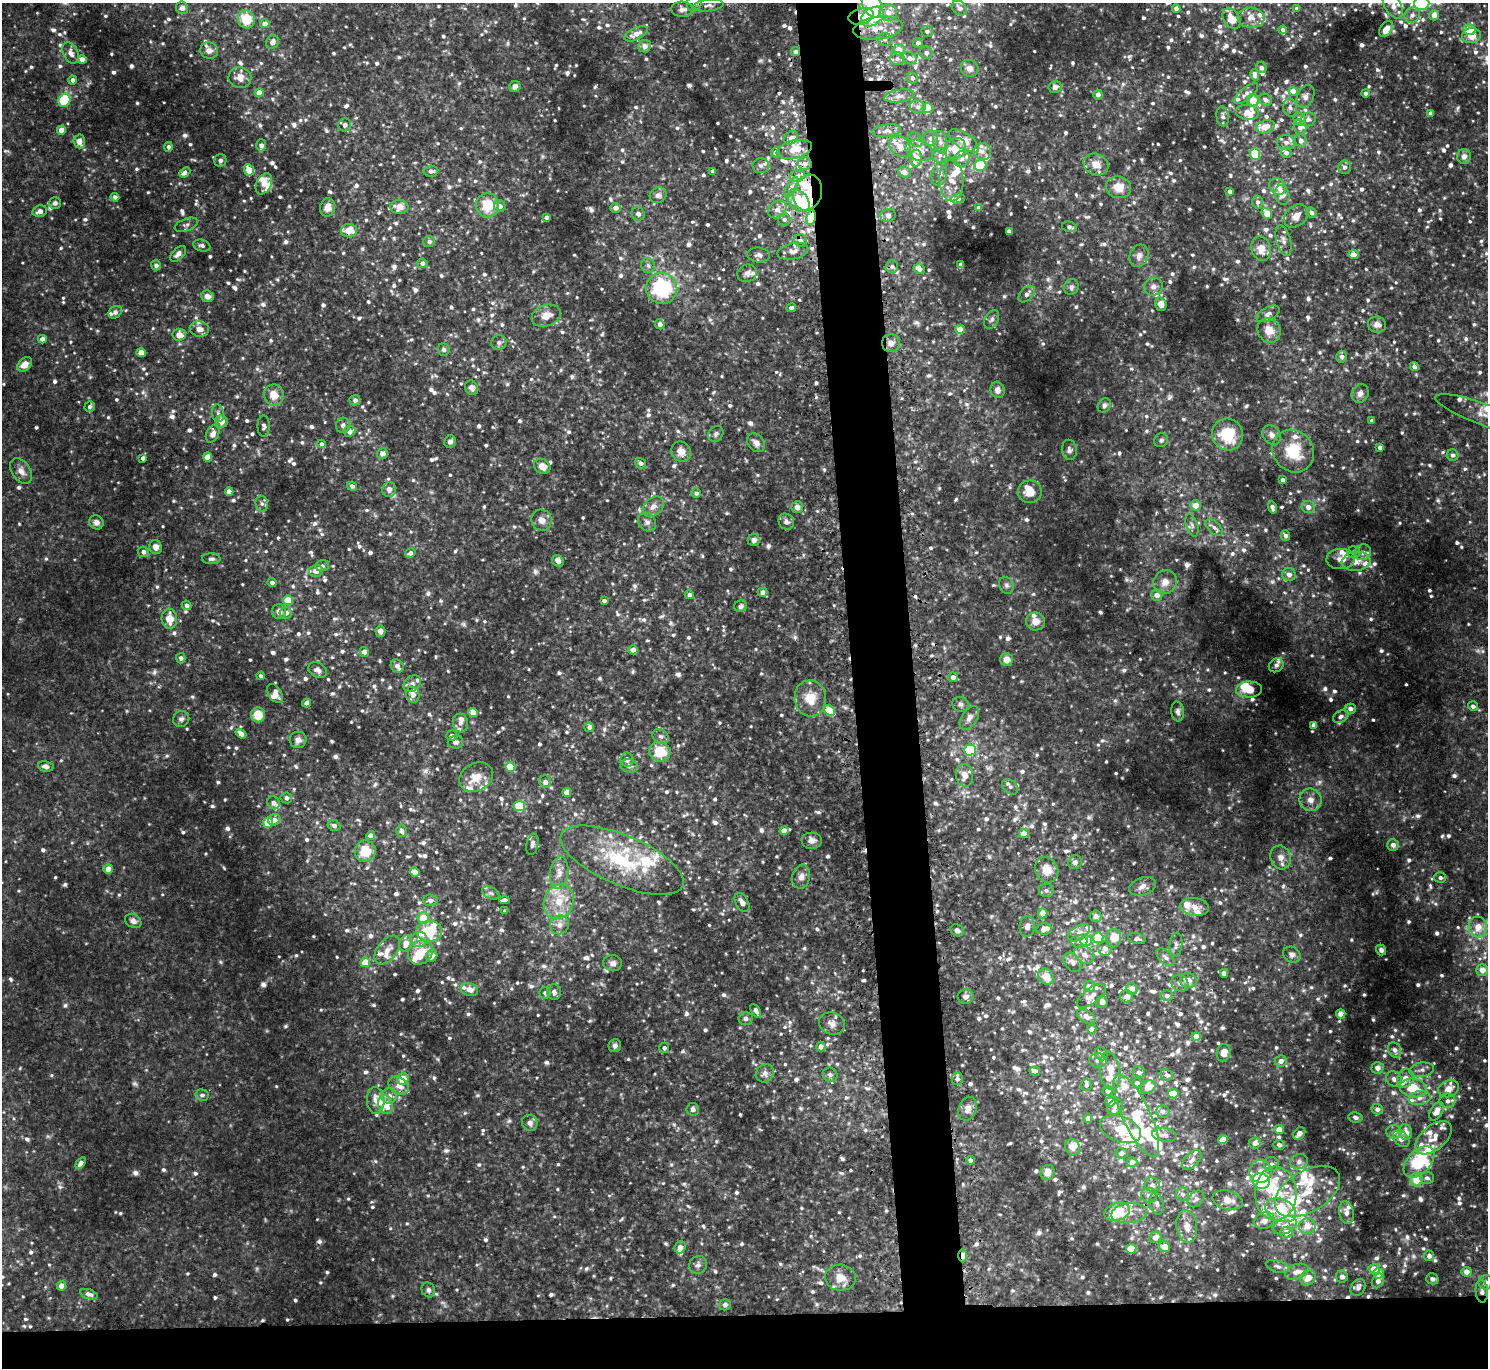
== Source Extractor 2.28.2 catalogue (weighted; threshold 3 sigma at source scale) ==
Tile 8 of 3 x 3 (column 2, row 3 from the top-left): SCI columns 1514-2999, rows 133-1498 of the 4513 x 4444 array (HDU 1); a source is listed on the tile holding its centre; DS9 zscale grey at full resolution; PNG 1490 x 1370 px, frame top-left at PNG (2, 3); each listed source drawn as its Kron ellipse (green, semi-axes under 4 px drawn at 4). Shown black and unused: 8% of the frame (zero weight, under 2 of 3 exposures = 3% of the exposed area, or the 3 px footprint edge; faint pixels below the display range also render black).
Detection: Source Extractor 2.28.2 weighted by HDU 2 'WHT'; one run over the whole footprint, this tile lists its part. Background 0.0943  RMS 0.013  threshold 0.0567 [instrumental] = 3 sigma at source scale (4.5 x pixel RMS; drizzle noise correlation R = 1.50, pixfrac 1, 0.05/0.05 arcsec/px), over >= 5 px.
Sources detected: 1758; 6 too faint to see at this stretch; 2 inside a brighter object's white glare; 6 cosmic-ray / hot-pixel residue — neither listed nor drawn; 144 inside a brighter listed object's ellipse — not listed separately; of the other 1600, all 500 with FLUX_AUTO >= 3.93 (the completeness limit of this list) listed and drawn (1100 fainter detections not listed), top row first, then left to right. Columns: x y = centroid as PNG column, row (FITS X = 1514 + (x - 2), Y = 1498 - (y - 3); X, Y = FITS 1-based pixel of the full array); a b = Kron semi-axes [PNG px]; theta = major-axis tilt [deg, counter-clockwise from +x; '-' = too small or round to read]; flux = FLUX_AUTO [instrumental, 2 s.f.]
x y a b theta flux
694 3 9 7 70 4.7
871 3 15 9 -72 34
1422 3 7 7 - 84
708 5 15 6 6 5.4
1393 5 14 8 -60 11
182 8 6 6 - 5.7
959 8 8 6 -41 6.9
682 9 11 7 -1 6.1
1176 9 4 4 - 6.1
1297 9 4 4 - 4.7
888 12 9 8 - 11
1412 15 8 7 - 6.1
1434 15 5 5 - 11
861 16 13 8 15 13
872 17 12 8 35 81
1251 18 13 10 -4 12
246 19 9 8 - 35
1232 19 11 7 -56 19
265 24 5 4 - 13
878 28 25 11 7 28
1386 29 9 5 56 12
1283 30 4 4 - 4.5
1470 30 6 5 - 34
927 31 6 5 - 4.7
636 34 12 6 26 12
1471 36 9 7 10 16
885 40 7 6 - 4.3
273 42 7 6 - 7
918 43 5 5 - 4.9
644 46 6 6 - 7.7
899 50 6 5 - 13
209 51 9 8 - 7.8
796 52 4 4 - 4.5
71 53 11 7 -64 7.9
926 53 6 6 - 4.7
909 58 7 6 - 7.5
82 59 4 4 - 9.2
897 59 7 6 - 5
970 68 9 8 - 7.4
1261 68 6 5 - 4.2
1255 75 6 4 -77 8.4
240 78 11 10 - 11
912 78 6 5 - 4.7
73 80 4 4 - 5.3
515 87 6 5 - 5.7
1055 87 6 6 - 5.5
1293 91 4 4 - 12
259 93 4 4 - 15
1366 93 4 4 - 4.2
1246 94 14 6 40 5.9
1098 95 5 4 - 6.6
899 96 15 6 9 7.3
1305 96 12 8 64 5.7
64 100 7 5 58 60
1253 100 6 6 - 20
1265 100 7 5 -36 6.4
918 107 8 6 -15 4.4
1290 107 9 7 -81 4.8
927 108 5 5 - 41
1247 112 11 7 -9 15
1431 113 4 4 - 5.3
1223 116 10 6 -84 5.1
1300 119 6 6 - 10
1308 119 8 6 29 4.9
345 125 7 6 - 4.4
1265 127 9 6 17 18
1300 127 7 6 - 6
61 130 4 4 - 17
886 131 14 6 8 6.2
791 138 7 6 - 4.8
931 138 8 7 - 5.8
916 140 8 6 -46 4.3
79 141 7 6 - 8.1
964 141 17 8 -33 21
1301 141 6 6 - 7.5
940 142 11 7 -77 7
1286 142 9 7 -3 7.1
261 145 6 5 - 6.2
900 146 12 9 -44 11
169 147 5 4 - 4.2
955 148 11 10 - 27
794 149 18 9 14 18
919 150 14 10 -24 17
776 152 5 4 - 9.3
983 152 9 8 - 6.9
1286 153 5 5 - 5.2
1255 154 6 5 - 50
940 155 8 7 - 5
1464 156 7 7 - 6.1
916 158 8 6 89 20
962 159 9 7 36 5.7
220 160 6 6 - 5.1
805 164 7 6 - 6.8
1096 164 13 10 -25 15
980 165 6 5 - 66
761 166 8 7 - 5.2
1345 167 7 6 - 5.6
249 170 6 5 - 21
431 171 7 5 4 5.3
712 171 4 3 - 4.5
185 172 6 4 41 7.3
904 172 6 5 - 8.9
939 174 12 7 76 6.8
797 176 7 6 - 4.7
951 180 21 12 -87 21
264 184 11 7 64 11
1278 186 9 7 -48 12
791 187 11 5 61 5.9
1118 187 12 11 - 19
1230 191 4 3 - 5.3
808 193 18 14 75 32
658 195 8 7 - 5.4
1282 195 10 7 -77 11
115 197 4 4 - 4.6
958 199 7 5 6 4.3
799 201 13 9 -49 49
1257 202 6 5 - 4.3
55 203 6 6 - 4.3
488 205 12 11 - 36
500 206 6 5 - 6.5
328 207 9 7 78 11
399 207 9 7 -3 15
615 208 5 5 - 6.9
979 208 4 3 - 4.4
777 209 10 8 39 9.8
40 211 7 5 17 6.4
1311 212 5 5 - 5.4
1267 213 6 4 -53 21
638 214 7 6 - 4.4
888 215 7 6 - 4.9
1296 216 13 10 41 12
546 217 4 4 - 5.5
811 217 8 4 80 30
784 219 6 6 - 4.7
186 225 12 6 21 4.7
1069 227 8 5 -14 4
349 231 8 6 -1 20
1009 231 4 4 - 4.4
800 240 7 6 - 5.5
1283 241 16 7 -75 8.1
429 242 6 5 - 4.3
202 246 9 5 -16 4.2
1261 249 12 9 -73 16
793 251 16 8 12 8.7
178 254 10 5 45 5.8
759 255 11 7 -6 6.1
1354 255 5 4 - 10
1139 256 11 9 67 8
422 263 5 5 - 4
961 264 4 4 - 4
156 265 5 5 - 4.9
648 265 8 6 -68 4.4
892 266 6 6 - 4.5
919 269 6 5 - 9.1
747 273 10 8 24 6.3
1071 287 8 7 - 4.5
1153 287 9 8 - 6.8
662 288 15 15 - 110
1027 294 10 6 45 6.4
207 296 6 6 - 7.6
1161 304 7 5 -75 14
791 308 5 3 - 4.3
115 312 7 5 38 5.9
1268 314 12 6 27 6.1
546 316 15 10 18 14
992 319 10 6 60 4.4
660 324 5 5 - 6.5
1377 325 9 8 - 6.8
199 329 9 7 -9 7.9
960 329 4 4 - 15
1269 330 12 11 - 16
179 335 6 6 - 12
42 339 4 4 - 9.5
499 343 8 7 - 4.1
891 343 9 9 - 7.7
444 350 6 5 - 4
141 353 4 4 - 18
1342 357 6 5 - 4.7
25 364 8 6 42 14
1414 367 4 4 - 5
472 388 7 6 - 8
997 390 8 7 - 6.9
1360 393 9 8 - 6.6
274 395 10 10 - 17
355 400 5 5 - 5
1104 405 8 6 58 4.2
90 407 5 5 - 4.4
218 413 9 6 -80 3.9
1482 414 49 11 -20 21
222 421 6 6 - 12
1372 421 4 3 - 4
343 425 8 7 - 5
264 426 10 6 90 4.2
349 431 6 5 - 8.8
213 434 9 6 65 9.5
716 434 8 7 - 4.1
1228 435 16 15 - 46
1272 435 10 8 -53 7.1
1161 440 7 6 - 4.3
450 442 6 5 - 5.1
756 443 10 8 -51 7.2
322 444 4 4 - 4.2
1380 447 4 4 - 5.5
1069 450 10 7 -80 4.3
1293 451 22 20 -54 49
681 452 10 9 - 12
382 454 5 5 - 8.8
1453 455 6 5 - 4.2
207 457 4 4 - 13
143 458 4 4 - 5.5
641 463 6 5 - 5.1
542 466 8 7 - 12
21 471 14 9 -57 9.1
1283 480 4 4 - 5.6
352 486 5 4 - 5
389 489 7 7 - 7
229 491 4 4 - 11
1030 492 12 11 - 18
696 493 5 4 - 4.4
262 504 8 6 -74 4.2
1195 505 5 5 - 13
653 507 12 8 42 8.6
797 507 6 5 - 6.3
1308 507 7 6 - 7.7
1272 508 6 3 -75 4.2
542 520 10 10 - 9.2
96 522 7 7 - 5.5
647 522 10 8 -47 5.3
786 522 8 7 - 5.4
1192 525 11 5 -72 4.9
1214 527 10 5 -43 5.1
1285 536 5 4 - 4.2
754 540 6 6 - 5.7
156 547 7 6 - 8.6
143 552 6 5 - 6.5
1354 552 6 6 - 5.6
1363 552 8 7 - 6.1
410 553 5 4 - 5
211 559 9 5 -1 4.2
1341 559 14 10 3 12
558 561 6 5 - 6.8
1356 561 14 9 6 13
322 566 7 5 15 3.9
316 571 7 6 - 7.6
1289 574 7 6 - 9
1165 582 12 11 - 13
272 583 4 4 - 4.8
1006 585 9 7 -64 4.1
762 592 5 4 - 6.1
689 595 4 4 - 4.5
1157 595 6 5 - 10
288 600 5 5 - 31
604 601 4 4 - 4.1
187 605 5 4 - 4.9
741 606 6 5 - 4.4
279 611 7 7 - 7.3
286 613 6 5 - 6.8
169 619 10 7 -86 21
1035 621 9 9 - 9.9
380 631 5 5 - 5.5
633 650 5 4 - 8.2
364 652 5 4 - 8.6
181 658 5 5 - 4.1
1007 659 6 6 - 9.5
1276 665 8 6 40 4.6
397 666 7 6 - 5.8
318 670 10 7 -33 6.9
261 676 4 4 - 4
953 677 5 5 - 6
412 684 9 7 41 5.7
1249 690 13 8 2 18
275 693 10 6 -55 9.6
413 695 8 6 -76 9.2
810 698 18 16 -84 26
306 703 4 4 - 4.7
960 704 8 7 - 4
1473 706 5 4 - 4.5
1350 709 6 5 - 6.2
829 710 6 4 -36 32
1178 711 10 6 -85 4.1
473 713 5 4 - 18
258 715 7 7 - 22
1341 717 8 5 30 4.3
969 718 13 7 58 7.8
181 719 8 7 - 4.5
460 723 9 7 -77 6.9
1314 725 4 4 - 7.8
589 727 5 4 - 4.6
241 734 6 4 -37 11
452 736 5 5 - 3.9
661 736 9 7 -41 4.1
298 740 8 8 - 7.5
455 742 8 6 5 4.9
970 750 5 5 - 130
660 752 11 9 -18 34
627 760 7 6 - 5.8
46 766 8 5 -8 4.8
629 766 8 6 -11 5.9
510 767 5 4 - 26
965 775 11 8 -81 14
476 777 18 13 29 20
545 782 6 6 - 5.4
1010 787 9 6 -41 4.3
567 792 4 4 - 11
286 798 6 5 - 4.5
1310 800 11 11 - 11
273 803 7 6 - 6.1
520 806 5 5 - 81
274 820 6 5 - 8.2
268 823 5 5 - 25
334 826 6 5 - 4.4
401 831 6 5 - 5.4
784 831 4 4 - 11
1024 834 5 4 - 13
371 835 4 4 - 6.4
812 840 10 8 0 7.7
532 844 11 6 77 4.5
1393 845 6 5 - 5.7
365 851 11 10 - 28
1281 857 12 10 -71 10
622 860 66 25 -23 110
1075 862 7 6 - 4.2
108 869 5 4 - 11
1047 870 13 11 -59 19
415 872 5 4 - 11
559 873 16 9 82 12
801 877 12 8 76 7.7
1440 878 6 5 - 3.9
1143 886 13 8 20 7.9
1046 890 7 6 - 4
491 893 9 5 -25 4.2
430 900 7 6 - 6
504 900 5 4 - 6
559 901 18 14 66 31
742 903 10 6 -61 6.2
1195 907 14 9 -6 13
505 911 4 4 - 4
1042 913 5 5 - 11
1096 916 6 5 - 6
423 918 6 5 - 35
133 921 9 6 -31 7
560 925 10 9 - 8.4
1027 926 10 7 84 6.2
1478 927 10 9 - 16
1044 929 7 5 12 12
957 930 7 5 -28 4.8
429 931 13 10 1 60
1079 933 12 7 32 6.5
1098 938 5 5 - 30
1114 938 9 7 79 19
419 939 8 7 - 8.3
1137 939 9 5 -13 4.6
1086 940 6 5 - 22
1079 941 8 6 2 4.7
406 943 8 6 73 11
1176 945 12 6 84 5.4
1105 948 7 6 - 6.8
387 950 16 10 52 14
1381 950 5 5 - 4
420 952 13 11 40 32
1084 954 11 8 -38 9.2
1292 955 9 7 -33 4.9
432 956 6 5 - 9.5
1165 957 11 6 -44 5.6
365 962 5 5 - 22
1072 962 11 7 -49 7.3
613 963 9 8 - 5.9
1482 970 6 6 - 12
1224 973 4 4 - 7.4
1046 977 8 7 - 17
1188 980 8 7 - 10
1180 983 9 8 - 6.1
1090 986 6 5 - 9.5
1132 989 6 5 - 8.3
469 990 9 6 -14 8.5
554 992 8 7 - 5.2
545 993 6 5 - 4.8
1091 996 17 7 36 11
1127 996 6 6 - 8.6
1167 996 6 5 - 4.6
966 997 8 7 - 6.2
1102 1002 6 5 - 5.2
756 1011 7 4 -59 6
1341 1014 5 4 - 6.2
1086 1016 10 6 -33 7.9
746 1018 7 6 - 5.1
832 1023 13 11 -22 8.9
1092 1029 5 4 - 6.3
1196 1036 4 4 - 15
615 1046 6 6 - 4.1
821 1047 5 4 - 7.3
664 1048 5 5 - 3.9
1395 1050 8 6 -61 6
1224 1053 9 7 77 15
1101 1054 7 6 - 4.1
1098 1060 8 7 - 4.9
1281 1061 6 5 - 7.4
1377 1068 6 6 - 6.8
1422 1070 12 7 10 6.5
1035 1071 5 4 - 7.8
1110 1071 19 10 -80 16
1139 1072 6 6 - 4.2
765 1073 10 8 45 6.9
830 1075 7 7 - 4
1166 1075 6 5 - 4.3
1405 1078 9 8 - 11
403 1079 6 5 - 21
957 1079 6 5 - 5.7
1394 1079 8 7 - 6.7
1137 1083 4 4 - 4.3
1086 1085 6 5 - 4
399 1086 11 8 -35 13
1148 1087 8 6 37 14
1413 1088 13 9 -9 34
1449 1089 11 8 23 13
1107 1091 5 4 - 4.9
1173 1094 5 4 - 20
202 1095 6 6 - 4.7
389 1096 7 7 - 7.6
1420 1098 11 7 10 7.8
376 1100 13 8 -86 12
1447 1101 8 7 - 5.7
1110 1102 5 4 - 12
385 1104 9 7 -80 31
1115 1107 8 7 - 5.2
693 1109 6 6 - 5.3
968 1109 12 9 69 9.2
1377 1109 6 5 - 5.1
1163 1111 7 6 - 4.5
1436 1111 10 6 62 13
1136 1115 45 14 -65 67
1355 1117 7 5 -11 4.1
1088 1119 4 4 - 9.7
530 1123 8 7 - 6.8
1120 1129 21 12 -20 39
1279 1129 5 4 - 13
1394 1132 7 6 - 4.8
1405 1132 8 6 -78 12
1299 1133 7 5 50 7.6
1164 1135 12 7 -8 5.7
1434 1138 22 12 40 18
1401 1139 9 7 -47 10
1223 1140 5 4 - 21
1255 1143 6 5 - 7.3
1279 1145 5 5 - 4.6
1072 1147 8 7 - 12
1121 1153 6 5 - 5.1
970 1160 4 4 - 5
1192 1160 12 6 45 6.3
1132 1162 5 5 - 6.1
1299 1162 9 7 18 5.4
1419 1162 19 11 46 73
81 1163 6 4 55 6.6
1272 1164 7 7 - 4.7
1260 1171 11 11 - 14
1047 1172 8 6 60 11
1427 1178 7 6 - 4.5
1416 1180 6 6 - 23
1261 1181 9 7 -26 97
1152 1185 8 7 - 4.9
1307 1192 36 20 31 55
1276 1193 27 21 89 61
1182 1194 7 6 - 4.8
1149 1195 8 7 - 5.6
1196 1199 9 7 44 6.1
1228 1200 15 9 -14 12
1157 1203 11 7 -78 6.1
1281 1210 16 11 -24 65
1117 1212 13 8 17 53
1129 1213 18 9 7 17
1346 1213 11 7 -77 8.3
1264 1221 10 8 21 9.9
1285 1225 13 8 26 10
1187 1226 16 10 -81 15
1307 1226 8 7 - 16
1287 1232 6 5 - 14
1155 1237 6 5 - 9.4
680 1247 6 5 - 6.2
1164 1247 6 5 - 15
1131 1249 5 5 - 29
963 1256 7 4 -90 9.6
1429 1256 5 5 - 5.5
698 1265 9 8 - 5.1
1277 1266 12 5 -16 4.7
1374 1269 6 5 - 17
1297 1272 12 7 19 11
1466 1272 5 5 - 7.9
1379 1273 5 5 - 18
1342 1277 6 6 - 7
840 1278 15 13 -7 17
1308 1278 8 7 - 15
1432 1279 6 5 - 4.6
1378 1281 8 5 62 5.8
1486 1282 7 7 - 5.3
62 1286 4 4 - 14
1358 1287 9 7 57 5.7
428 1290 8 6 -60 4.3
1482 1291 11 6 -85 7.6
89 1294 9 4 -16 6
725 1305 6 5 - 4
Overlapping masked pixels (flux is a lower limit): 7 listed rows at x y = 861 16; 808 193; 799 201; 811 217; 800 240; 963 1256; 1482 1291
Isophote crosses this tile's border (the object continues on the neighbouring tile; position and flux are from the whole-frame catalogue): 6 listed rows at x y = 694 3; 871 3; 1422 3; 1393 5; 1482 414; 1486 1282